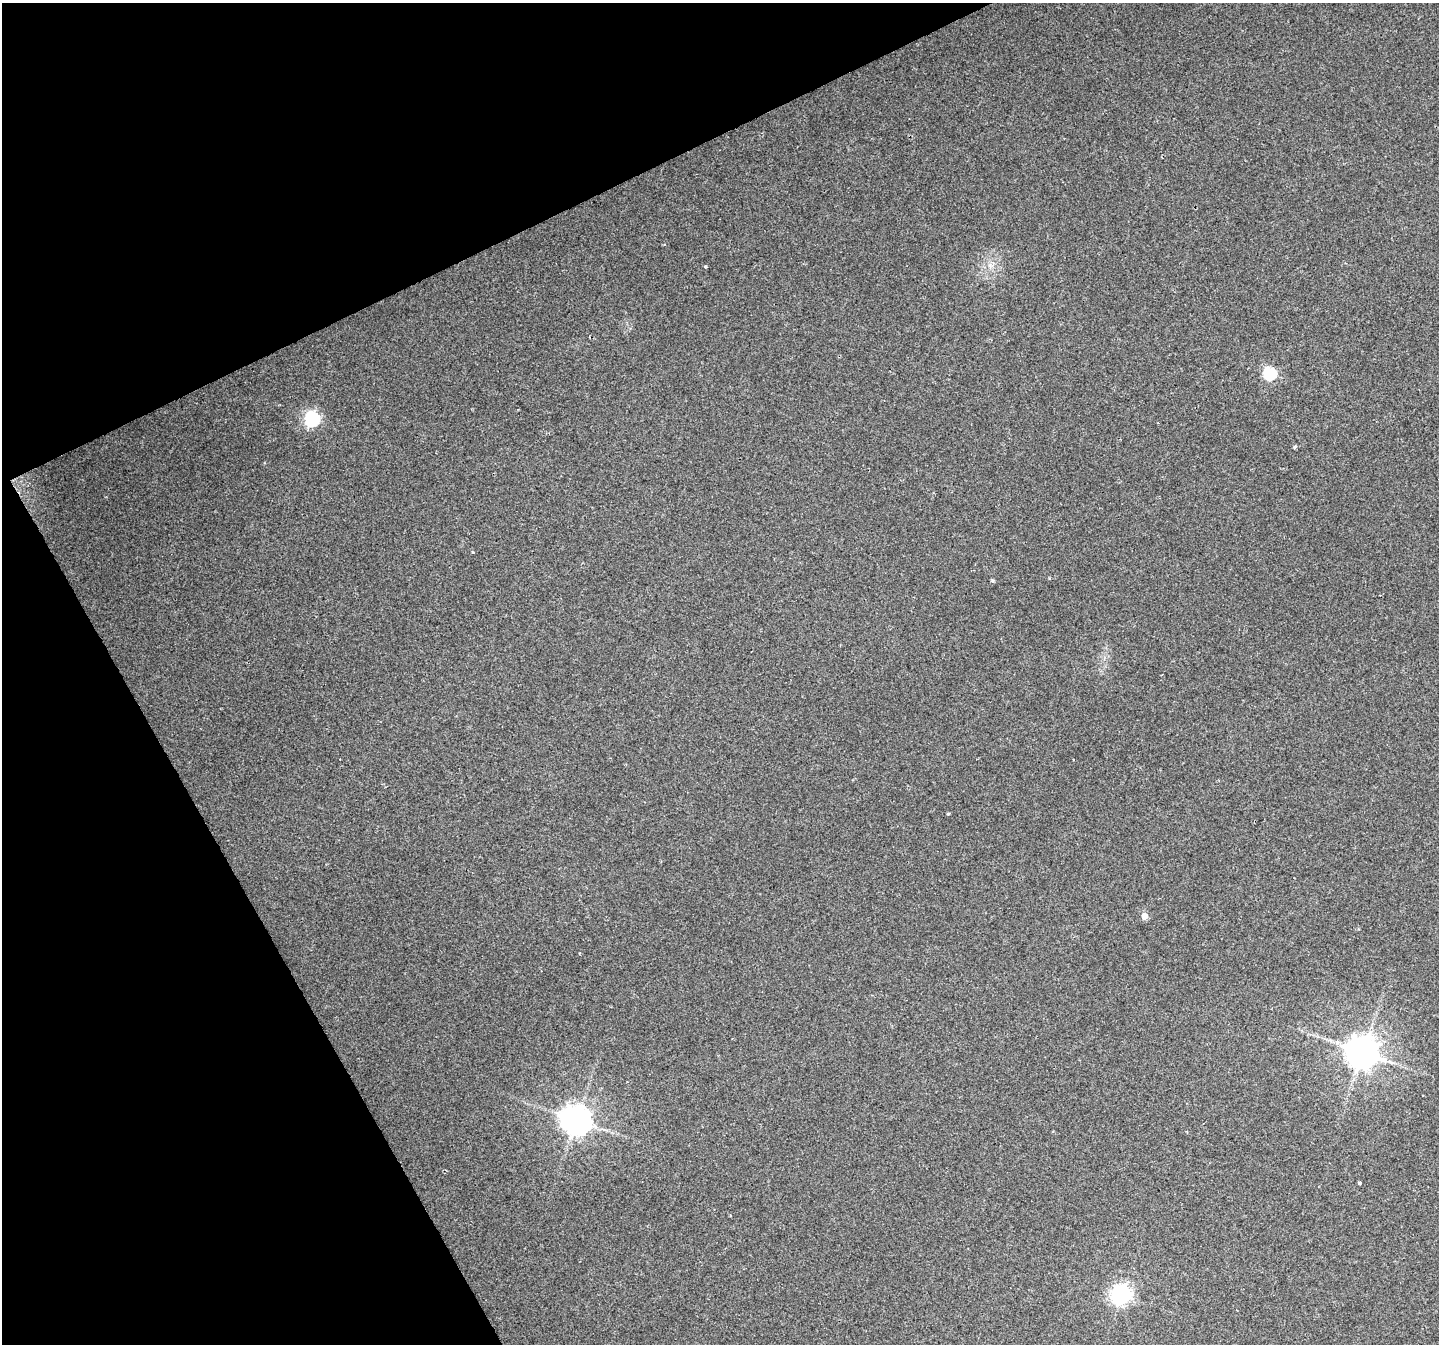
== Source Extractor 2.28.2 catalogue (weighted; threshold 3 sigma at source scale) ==
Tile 5 of 4 x 4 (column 1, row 2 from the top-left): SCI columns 3-1439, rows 2845-4186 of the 5750 x 5629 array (HDU 1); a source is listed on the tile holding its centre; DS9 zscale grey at full resolution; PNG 1441 x 1346 px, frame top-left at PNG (2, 3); no overlay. Shown black and unused: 24% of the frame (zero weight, under 2 of 3 exposures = <1% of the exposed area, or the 3 px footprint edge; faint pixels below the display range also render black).
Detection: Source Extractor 2.28.2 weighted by HDU 2 'WHT'; one run over the whole footprint, this tile lists its part. Background 0.0804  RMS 0.0076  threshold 0.0341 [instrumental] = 3 sigma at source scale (4.5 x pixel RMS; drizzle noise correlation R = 1.50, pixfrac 1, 0.0396/0.0396 arcsec/px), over >= 5 px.
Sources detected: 12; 1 cosmic-ray / hot-pixel residue — not listed; the other 11 listed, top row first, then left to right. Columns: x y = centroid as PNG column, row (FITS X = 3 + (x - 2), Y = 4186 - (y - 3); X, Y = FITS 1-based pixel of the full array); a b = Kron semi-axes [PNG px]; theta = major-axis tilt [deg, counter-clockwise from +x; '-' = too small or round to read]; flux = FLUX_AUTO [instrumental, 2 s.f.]
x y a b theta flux
990 266 7 4 -72 2
705 267 3 3 - 2.9
1269 373 6 6 - 83
312 419 7 6 - 150
1295 447 4 4 - 1.1
948 814 4 3 - 0.75
1144 916 5 5 - 7.1
1362 1052 9 9 - 1500
576 1120 9 8 - 1100
1359 1183 4 3 - 4.9
1122 1295 7 7 - 360
Unlisted compact peaks at least as high as the median listed source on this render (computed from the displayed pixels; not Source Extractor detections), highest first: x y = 992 580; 473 552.